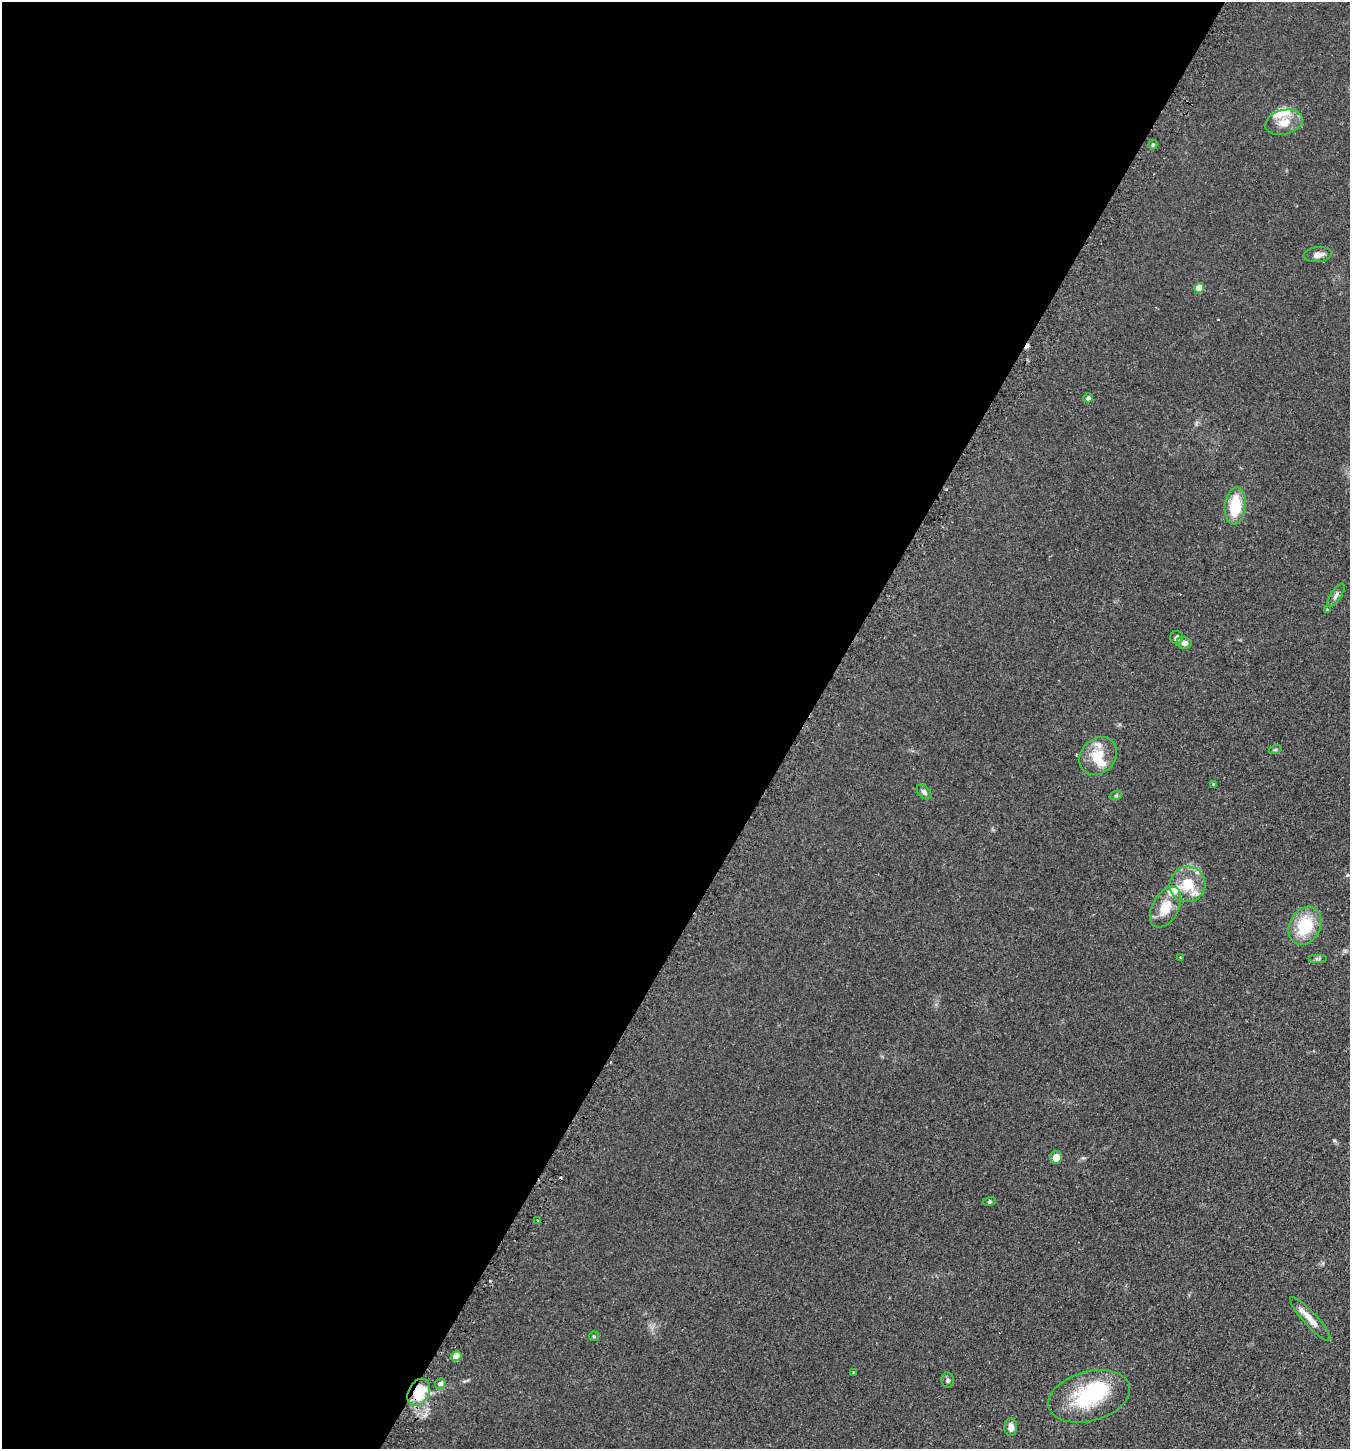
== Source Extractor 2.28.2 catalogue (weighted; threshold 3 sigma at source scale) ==
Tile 5 of 4 x 4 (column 1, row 2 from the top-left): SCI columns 180-1527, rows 2937-4383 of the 5889 x 5876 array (HDU 1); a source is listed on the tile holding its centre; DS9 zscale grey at full resolution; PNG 1352 x 1451 px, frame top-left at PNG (2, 2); each listed source drawn as its Kron ellipse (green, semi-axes under 4 px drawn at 4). Shown black and unused: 59% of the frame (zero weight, under 2 of 3 exposures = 4% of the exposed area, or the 3 px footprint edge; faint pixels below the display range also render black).
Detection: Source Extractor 2.28.2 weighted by HDU 2 'WHT'; one run over the whole footprint, this tile lists its part. Background 0.104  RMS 0.0075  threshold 0.0337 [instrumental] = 3 sigma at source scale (4.5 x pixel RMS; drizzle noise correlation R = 1.50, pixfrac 1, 0.05/0.05 arcsec/px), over >= 5 px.
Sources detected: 41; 1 inside a brighter object's white glare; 3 cosmic-ray / hot-pixel residue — neither listed nor drawn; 5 inside a brighter listed object's ellipse — not listed separately; the other 32 listed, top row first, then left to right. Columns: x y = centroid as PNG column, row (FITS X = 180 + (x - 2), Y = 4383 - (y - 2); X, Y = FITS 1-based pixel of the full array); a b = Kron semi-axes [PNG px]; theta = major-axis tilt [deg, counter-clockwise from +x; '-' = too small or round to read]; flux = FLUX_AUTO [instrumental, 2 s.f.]
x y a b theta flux
1284 122 19 12 14 9.2
1153 144 5 4 - 1
1318 254 14 7 8 4.7
1199 288 5 5 - 9.3
1088 398 5 4 - 2
1235 506 19 10 84 25
1336 595 13 5 57 2.6
1327 610 3 3 - 1.1
1177 638 6 6 - 2.4
1184 643 8 6 -11 3.5
1275 750 6 4 18 1
1098 756 20 17 45 16
1213 784 4 4 - 0.68
924 792 9 5 -45 2.1
1116 795 6 4 19 1.1
1188 884 18 17 - 19
1165 907 22 13 61 14
1305 926 20 15 63 27
1180 957 3 3 - 0.76
1318 959 9 4 0 1.5
1056 1157 6 6 - 7.1
990 1202 6 3 19 0.85
537 1220 3 2 - 0.6
1310 1319 29 6 -48 8.4
594 1336 5 4 - 0.89
456 1356 5 5 - 10
853 1373 3 3 - 0.62
948 1380 7 6 - 1.9
440 1384 5 5 - 2.3
419 1392 15 10 61 24
1089 1396 42 24 15 50
1011 1427 9 6 85 4.3
Overlapping masked pixels (flux is a lower limit): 1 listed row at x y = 419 1392